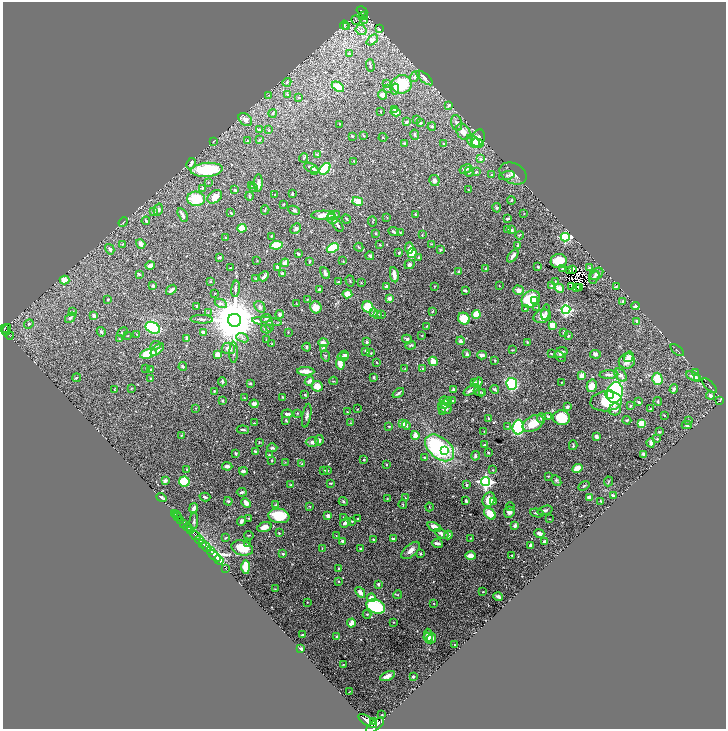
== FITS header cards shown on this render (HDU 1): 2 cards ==
NAXIS1  =                 1447
NAXIS2  =                 1454

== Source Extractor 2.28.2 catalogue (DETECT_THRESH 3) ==
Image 1447 x 1454 px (HDU 1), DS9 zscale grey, zoomed out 1/2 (1 PNG px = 2 x 2 image px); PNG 728 x 731 px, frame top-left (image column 2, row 1454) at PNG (3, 2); each listed source drawn as its Kron ellipse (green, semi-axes under 4 px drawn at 4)
Background 1.08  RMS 0.018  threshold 0.0548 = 3 sigma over >= 5 px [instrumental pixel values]
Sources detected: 605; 27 cannot appear on this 1/2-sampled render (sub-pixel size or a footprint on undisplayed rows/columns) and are neither listed nor drawn; of the other 578, the 500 brightest by FLUX_AUTO listed and drawn (78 fainter detections omitted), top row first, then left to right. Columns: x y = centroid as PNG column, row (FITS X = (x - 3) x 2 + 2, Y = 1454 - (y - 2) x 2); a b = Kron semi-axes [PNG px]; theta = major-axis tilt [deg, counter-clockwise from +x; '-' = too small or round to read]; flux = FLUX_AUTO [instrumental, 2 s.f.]
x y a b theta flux
362 11 5 2 - 240
363 15 3 1 - 1.7
356 20 5 1 - 1.8
364 20 3 2 - 6
344 25 4 2 - 2
346 27 3 2 - 2
379 29 3 2 - 9.9
361 30 5 5 - 11
372 40 6 4 42 18
349 54 4 3 - 4.2
370 65 6 2 -87 3.9
415 77 6 4 54 9
425 78 10 4 -40 12
287 82 4 4 - 5.1
387 83 4 2 - 2.4
402 84 10 9 - 150
338 87 7 4 -35 71
388 88 3 2 - 2.2
395 89 5 3 - 23
288 94 4 3 - 3
268 95 3 2 - 2
382 95 5 4 - 15
299 97 3 2 - 3
449 105 4 3 - 5.7
394 109 4 3 - 5.5
381 112 3 2 - 2.6
396 112 5 4 - 17
273 113 4 3 - 5.2
417 119 3 2 - 1.8
245 120 8 5 -42 19
406 122 4 3 - 6.1
420 123 3 2 - 4.5
457 123 8 5 -76 11
339 124 2 2 - 1.8
432 126 4 4 - 4
259 130 2 2 - 18
269 130 3 3 - 2.3
463 132 8 6 -56 24
415 135 5 3 - 4.6
352 136 2 2 - 2.9
363 136 3 2 - 3.1
383 137 4 2 - 2.5
478 138 9 6 71 20
259 140 3 3 - 2.5
213 141 2 2 - 2.1
248 141 3 2 - 2.1
473 141 8 5 -48 37
404 143 3 2 - 4.5
478 143 6 3 -15 31
444 144 2 2 - 8.9
317 155 4 3 - 3.3
303 158 4 2 - 3.9
481 159 4 3 - 13
354 161 2 2 - 2.6
191 164 6 3 61 14
311 168 8 3 -24 17
325 169 6 4 50 170
465 169 6 3 32 15
207 170 16 7 5 180
315 170 3 3 - 3
469 172 5 4 - 6.6
476 172 3 3 - 5.8
513 173 14 10 -26 27
492 175 3 3 - 2.9
507 175 8 3 15 6.9
434 181 5 5 - 10
208 183 3 2 - 1.6
258 183 9 3 89 16
251 186 3 2 - 1.7
202 188 3 3 - 2.9
254 188 4 3 - 3.7
235 190 3 2 - 3.5
468 190 2 2 - 3.3
292 194 3 2 - 4.3
275 195 3 2 - 2.5
249 196 4 2 - 4.4
215 197 8 5 39 33
196 199 9 7 -6 94
511 200 4 3 - 3.5
358 201 5 3 - 100
284 204 3 2 - 2.5
497 208 5 4 - 4.9
158 210 6 4 73 12
265 210 4 1 - 2.9
294 210 6 3 -25 6.8
154 212 4 3 - 8.3
231 213 4 3 - 5
524 213 3 2 - 1.7
416 214 3 2 - 3.1
183 215 7 2 -62 11
323 215 12 4 1 28
334 215 6 4 13 11
387 217 2 2 - 1.7
332 219 6 5 - 13
346 219 5 2 - 2.8
508 219 3 2 - 8.1
146 221 4 3 - 6.6
123 222 5 2 - 2.7
372 222 5 2 - 1.9
338 225 7 3 -54 9.1
242 228 4 3 - 63
296 229 6 3 45 7.1
508 229 4 3 - 3.6
511 230 2 2 - 28
394 232 5 3 - 6
400 232 3 2 - 1.7
376 233 3 2 - 3.1
422 235 3 2 - 1.9
519 235 4 2 - 2.5
271 236 2 2 - 2.1
565 237 4 3 - 350
225 238 3 2 - 2.1
123 244 4 3 - 2.9
141 244 5 3 - 12
432 244 3 3 - 2
276 245 6 4 7 67
380 245 4 2 - 2.6
518 245 3 2 - 5.6
359 247 4 2 - 2.7
333 248 6 4 24 160
409 248 5 4 - 19
110 249 5 3 - 10
441 250 3 3 - 4.8
399 253 3 2 - 4.6
412 253 5 4 - 60
298 254 3 2 - 4.8
370 256 4 3 - 7.9
513 256 7 3 54 17
219 257 3 2 - 4.9
419 257 3 2 - 4.4
257 261 3 2 - 1.7
309 261 3 3 - 3.5
343 261 3 2 - 2.7
559 261 8 7 - 62
285 263 4 3 - 18
150 265 4 3 - 18
409 265 5 4 - 9.7
278 267 3 2 - 16
538 267 3 2 - 5.3
230 268 2 2 - 2.2
589 268 3 2 - 6.9
486 269 3 2 - 9.8
563 269 4 3 - 6.7
573 269 2 1 - 2.3
570 270 2 1 - 4.6
459 272 3 2 - 17
282 273 3 2 - 10
325 273 6 3 -63 10
139 274 3 2 - 8.9
596 274 7 5 35 14
394 275 8 3 -81 21
264 276 5 2 - 12
594 277 7 4 60 7.5
256 279 3 3 - 2.8
65 280 5 4 - 37
210 281 3 3 - 3
350 281 6 2 -73 2.6
555 281 3 3 - 2.8
338 282 3 2 - 2.3
361 283 2 1 - 1.9
499 285 3 2 - 1.6
153 286 3 3 - 4.5
435 286 3 2 - 2
552 286 4 3 - 15
386 287 3 2 - 9.1
572 287 2 1 - 1.6
577 287 2 1 - 5.3
616 287 4 3 - 3.7
560 288 4 3 - 43
579 288 2 1 - 2.7
236 289 8 3 83 7.1
319 289 4 3 - 5.2
171 290 6 2 39 12
465 290 4 2 - 6.3
519 290 5 4 - 15
215 293 2 2 - 2.2
347 294 5 4 - 36
390 298 3 3 - 24
531 299 10 8 32 150
108 300 2 2 - 5.3
307 300 3 2 - 1.9
534 300 3 2 - 15
623 301 2 2 - 8.2
221 303 6 4 -27 11
297 304 4 3 - 2.9
197 306 3 3 - 7.2
635 306 4 4 - 9.5
260 307 6 4 -53 11
316 307 6 5 - 36
368 307 6 5 - 120
536 307 4 2 - 2.5
525 309 3 3 - 3.5
566 310 4 4 - 370
432 311 4 3 - 2.8
72 312 3 3 - 4.4
546 312 8 4 78 8.5
208 313 2 2 - 1.7
373 313 3 2 - 15
280 314 4 4 - 7.9
378 314 3 3 - 5.3
476 314 4 4 - 73
382 315 3 2 - 1.9
94 316 3 3 - 9.1
542 316 9 6 19 26
70 318 6 4 47 5.7
266 318 5 3 - 6.2
464 318 6 5 - 62
202 319 11 3 -2 9.8
235 320 6 6 - 22000
267 322 15 3 -6 13
637 322 4 3 - 13
29 324 5 4 - 7.4
552 325 3 3 - 47
270 326 5 3 - 3.7
427 326 3 2 - 1.7
153 328 8 5 -27 220
4 329 4 2 - 610
266 329 5 2 - 7.3
6 330 6 2 73 480
101 332 5 2 - 5.7
122 332 6 2 27 3.5
203 332 4 3 - 11
288 332 2 2 - 1.7
564 332 3 2 - 4.6
137 334 2 2 - 1.7
9 335 4 2 - 300
128 335 2 2 - 1.6
422 336 3 3 - 2
568 336 3 2 - 3.8
187 338 3 2 - 7
242 338 6 4 -20 8.3
119 339 3 2 - 2.7
407 339 5 3 - 5.6
266 340 2 2 - 1.6
461 341 4 3 - 11
367 342 3 3 - 8.2
527 342 4 3 - 4
323 343 5 4 - 19
272 344 3 2 - 1.7
156 345 5 3 - 8.5
411 345 5 2 - 3.6
307 347 4 3 - 5.3
228 348 7 5 -4 27
324 348 3 3 - 17
157 350 8 3 41 19
513 350 3 2 - 2.3
677 350 8 2 -40 3.1
366 351 4 3 - 6.1
234 352 10 3 89 9.5
371 353 3 2 - 2.9
561 353 6 5 - 17
148 354 8 4 15 94
218 354 3 3 - 37
467 354 3 3 - 8.8
551 354 4 2 - 2.8
596 354 5 4 - 8.3
345 355 4 3 - 6.8
482 355 4 3 - 18
325 356 6 3 -72 3.6
343 357 5 4 - 13
560 357 6 3 -44 4.5
629 357 5 4 - 19
495 360 3 3 - 4.6
433 361 5 4 - 31
627 361 8 7 - 25
377 362 3 2 - 1.9
340 364 5 4 - 44
183 367 4 3 - 5.2
146 368 3 2 - 2.2
405 368 3 2 - 2.2
151 369 4 2 - 2.9
422 369 3 2 - 3.3
306 371 8 3 -2 48
696 373 3 3 - 2.9
609 374 9 3 2 17
621 375 7 5 -46 13
582 376 4 3 - 23
693 376 7 3 -24 19
373 377 4 2 - 4.9
76 378 4 2 - 2.9
150 378 2 2 - 2.5
657 379 6 5 - 69
697 379 3 2 - 2.2
309 381 5 3 - 15
334 381 4 3 - 2.5
222 382 4 3 - 5.9
478 382 4 4 - 12
561 382 2 2 - 2
250 383 3 3 - 2.8
475 383 3 3 - 4.9
512 384 6 5 - 210
317 386 6 5 - 46
592 386 6 5 - 38
710 386 9 2 -46 2.9
131 388 3 3 - 2.9
114 389 4 2 - 1.8
454 389 3 3 - 8.3
495 389 4 2 - 6.1
674 389 5 3 - 8.1
471 390 8 3 30 16
214 391 3 3 - 3.1
479 392 6 3 -24 3.9
398 393 6 2 36 7.5
482 393 3 3 - 2.6
615 393 11 8 78 350
609 394 5 3 - 56
305 395 3 2 - 4.2
710 396 4 4 - 10
283 397 3 2 - 4.5
244 398 3 2 - 2.2
222 400 3 3 - 4.5
446 401 6 3 -15 13
452 401 3 3 - 6.9
606 401 16 10 6 160
658 401 4 2 - 3.9
720 401 3 2 - 2
638 402 3 2 - 4.2
254 404 4 4 - 15
445 404 5 4 - 7.9
631 406 3 2 - 3.2
567 407 3 2 - 11
196 408 3 2 - 1.9
445 408 7 5 -26 24
650 408 4 2 - 2.9
358 409 3 2 - 1.7
615 409 6 6 - 18
347 412 4 2 - 1.7
442 412 3 2 - 3
297 413 3 2 - 3
287 414 6 3 4 12
307 415 12 3 80 9.5
664 415 2 2 - 2.6
548 416 3 3 - 5.1
488 418 2 2 - 3.6
541 418 5 4 - 6.7
562 418 8 7 - 120
627 420 4 3 - 4.2
689 420 4 3 - 2.6
286 421 3 3 - 3.1
254 423 3 2 - 2.6
351 423 4 2 - 1.7
533 423 11 7 30 60
642 423 4 4 - 52
403 424 4 4 - 19
406 425 5 3 - 4.6
687 425 5 4 - 6.9
389 426 3 2 - 2.9
507 426 3 3 - 2.2
518 427 7 5 87 200
243 430 6 3 -6 8.1
484 431 4 2 - 1.8
659 432 3 2 - 4.1
181 435 3 2 - 2
415 435 4 3 - 26
596 437 4 3 - 9.9
657 439 4 3 - 3.2
319 440 5 3 - 7.7
259 442 3 2 - 2.4
312 442 6 4 0 11
651 443 4 3 - 17
484 445 3 3 - 2.8
573 445 5 2 - 4.6
272 448 5 4 - 5.4
439 448 17 10 -40 360
444 451 4 3 - 25
255 452 3 2 - 6.6
236 453 4 3 - 5.8
488 453 3 2 - 3.3
644 454 3 3 - 16
269 455 4 3 - 3.6
475 456 5 3 - 5.2
425 458 3 2 - 6.3
272 460 3 2 - 2.8
364 460 3 3 - 3.3
285 462 3 2 - 1.7
302 464 3 3 - 4.1
386 465 3 2 - 3.1
227 466 5 3 - 11
577 468 5 4 - 51
187 469 2 2 - 4.7
324 470 3 2 - 3.6
327 470 4 3 - 2.9
493 470 3 2 - 2.3
243 471 4 2 - 11
548 476 2 2 - 2.4
165 480 2 2 - 43
184 481 5 5 - 120
556 481 6 4 -48 4.7
608 481 5 2 - 2.3
485 482 4 4 - 940
330 483 4 2 - 4
291 485 2 2 - 4.3
466 485 4 3 - 4.1
584 486 6 2 31 4.5
242 492 5 3 - 6.8
613 496 3 2 - 7.1
205 497 5 2 - 4.7
161 498 5 2 - 7.4
405 498 3 2 - 2.9
589 498 3 2 - 28
387 499 3 2 - 1.8
489 500 8 6 66 54
228 501 4 2 - 4.2
466 501 3 2 - 4.7
601 501 2 2 - 3.4
343 502 4 4 - 4.2
494 502 3 2 - 2.5
246 503 5 4 - 18
403 504 4 2 - 3.2
276 505 3 2 - 2.9
310 506 3 2 - 1.6
429 507 4 2 - 2.2
510 507 4 3 - 3.9
194 508 5 3 - 11
545 510 8 4 16 9
509 512 6 5 - 14
174 513 2 1 - 43
537 513 7 2 -10 6.4
490 514 6 4 -46 50
176 515 2 1 - 18
279 516 10 7 -10 97
328 516 3 3 - 16
178 517 2 1 - 65
343 517 3 2 - 1.8
248 518 3 3 - 2.3
358 519 2 2 - 1.9
549 519 2 1 - 1.8
181 520 2 1 - 190
194 521 8 3 84 5.6
241 521 4 3 - 11
352 521 2 2 - 3.1
184 523 3 1 - 210
345 523 6 3 35 11
515 525 4 3 - 9.2
188 527 4 2 - 1300
264 527 7 4 17 22
434 527 7 4 -24 21
191 530 3 2 - 420
279 533 2 2 - 2.6
539 533 5 3 - 13
442 534 7 4 -25 17
195 535 6 2 -41 2300
249 535 5 2 - 1.8
448 535 4 3 - 22
336 536 3 2 - 2.6
226 538 3 2 - 3.7
471 538 3 2 - 1.9
373 539 4 2 - 4.8
393 539 3 2 - 8.1
199 540 4 2 - 750
343 541 4 2 - 10
545 542 3 3 - 13
202 543 3 1 - 420
247 543 4 3 - 5.1
437 543 5 2 - 13
530 545 4 3 - 8.3
206 547 5 2 - 920
242 548 11 7 -18 55
322 548 2 2 - 2
361 549 3 2 - 3.8
210 550 4 2 - 270
411 550 11 6 42 20
283 554 2 2 - 13
421 554 2 2 - 4.3
512 555 2 2 - 3.4
214 556 8 2 -41 2000
470 556 5 3 - 29
219 560 5 3 - 4400
246 567 7 3 -89 84
225 568 3 1 - 53
339 569 3 3 - 6.1
339 581 2 2 - 3.5
378 584 3 3 - 6.6
275 589 3 2 - 1.7
360 592 6 4 -49 15
483 592 2 2 - 1.8
397 595 4 3 - 3
498 597 5 3 - 11
371 598 4 4 - 20
307 602 3 2 - 1.8
434 604 2 2 - 1.9
376 606 9 6 -22 260
367 614 4 3 - 3.5
394 622 2 2 - 1.8
351 623 4 3 - 32
303 635 3 2 - 6.5
428 635 6 3 -81 19
337 637 2 2 - 6.5
428 638 5 4 - 48
432 638 5 3 - 20
454 645 2 2 - 1.8
300 649 3 2 - 14
343 665 3 2 - 1.7
388 676 8 4 24 19
413 676 2 2 - 5.9
349 692 3 1 - 1.7
382 715 2 2 - 3.5
367 721 10 4 -34 4600
373 721 4 2 - 700
375 725 11 5 40 4900
At the frame edge (FLAGS 8, measured only in part): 1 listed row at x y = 375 725
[78 fainter detections neither listed nor drawn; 27 sub-pixel or undisplayed-footprint detections neither listed nor drawn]